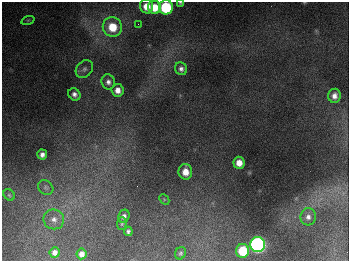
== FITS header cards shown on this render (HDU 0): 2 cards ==
NAXIS1  =                  347
NAXIS2  =                  259

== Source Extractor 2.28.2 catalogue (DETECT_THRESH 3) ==
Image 347 x 259 px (HDU 0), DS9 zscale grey, 1 PNG px = 1 image px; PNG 351 x 263 px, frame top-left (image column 1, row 259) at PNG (2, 2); each listed source drawn as its Kron ellipse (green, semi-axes under 4 px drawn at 4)
Background 680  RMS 50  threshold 150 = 3 sigma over >= 5 px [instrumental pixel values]
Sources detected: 29; all 29 listed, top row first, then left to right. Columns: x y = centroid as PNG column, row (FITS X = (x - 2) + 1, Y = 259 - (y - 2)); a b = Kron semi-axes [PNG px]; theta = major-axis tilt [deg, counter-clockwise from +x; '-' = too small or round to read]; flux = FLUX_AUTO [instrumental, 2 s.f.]
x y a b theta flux
180 3 3 2 - 4.0e+03
147 6 7 6 - 4.3e+04
154 7 6 6 - 6.5e+04
166 7 7 7 - 2.5e+05
28 20 7 4 18 4.7e+03
138 24 3 2 - 2.5e+03
112 27 10 9 - 9.2e+04
84 69 10 7 48 1.3e+04
181 69 6 6 - 1.2e+04
108 82 7 6 - 1.4e+04
118 90 6 6 - 2.2e+04
74 94 6 5 - 1.3e+04
334 96 7 6 - 2.0e+04
42 155 5 5 - 1.4e+04
239 163 6 5 - 3.4e+04
185 172 8 7 - 4.0e+04
46 187 8 6 -39 9.7e+03
9 195 6 5 - 5.5e+03
164 199 6 4 -47 4.0e+03
124 216 7 5 64 1.2e+04
308 217 8 7 - 1.7e+04
54 219 10 10 - 2.2e+04
122 224 6 4 87 4.9e+03
128 231 5 3 - 7.7e+03
258 245 8 7 - 1.1e+06
243 251 7 6 - 1.2e+05
55 252 5 5 - 1.7e+04
180 253 6 5 - 6.9e+03
82 254 5 5 - 1.8e+04
At the frame edge (FLAGS 8, measured only in part): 2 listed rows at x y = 180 3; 166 7